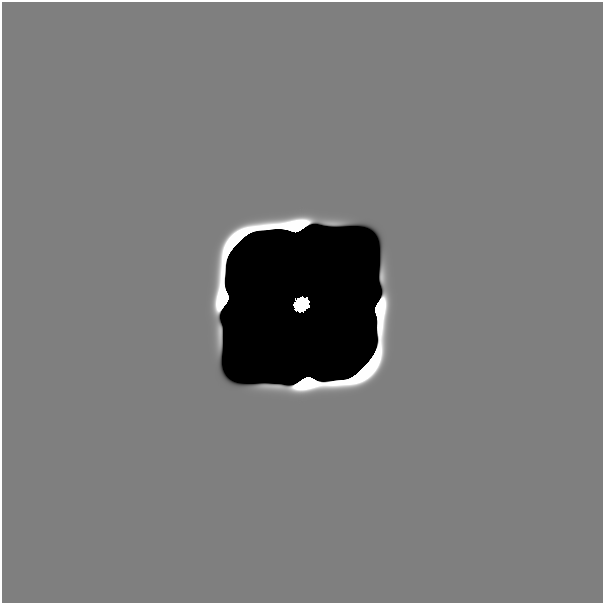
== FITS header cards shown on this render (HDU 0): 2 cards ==
NAXIS1  =                  601
NAXIS2  =                  601

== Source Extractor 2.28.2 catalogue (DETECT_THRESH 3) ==
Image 601 x 601 px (HDU 0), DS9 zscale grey, 1 PNG px = 1 image px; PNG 605 x 605 px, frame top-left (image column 1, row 601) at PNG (2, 2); no overlay
Background 0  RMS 5.8e-34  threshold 1.74e-33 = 3 sigma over >= 5 px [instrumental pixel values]
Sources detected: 10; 7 with non-positive FLUX_AUTO (blend fragments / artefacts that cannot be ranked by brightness) are not listed; the other 3 listed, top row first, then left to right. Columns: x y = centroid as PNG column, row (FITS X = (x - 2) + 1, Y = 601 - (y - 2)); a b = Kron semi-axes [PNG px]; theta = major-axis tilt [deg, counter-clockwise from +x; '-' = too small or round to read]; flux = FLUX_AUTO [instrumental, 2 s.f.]
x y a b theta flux
301 304 11 10 - 8.2e+00
13 591 27 26 - 2.4e-18
575 591 47 27 0 5.9e-17
At the frame edge (FLAGS 8, measured only in part): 2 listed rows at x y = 13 591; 575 591
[7 non-positive-flux detections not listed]